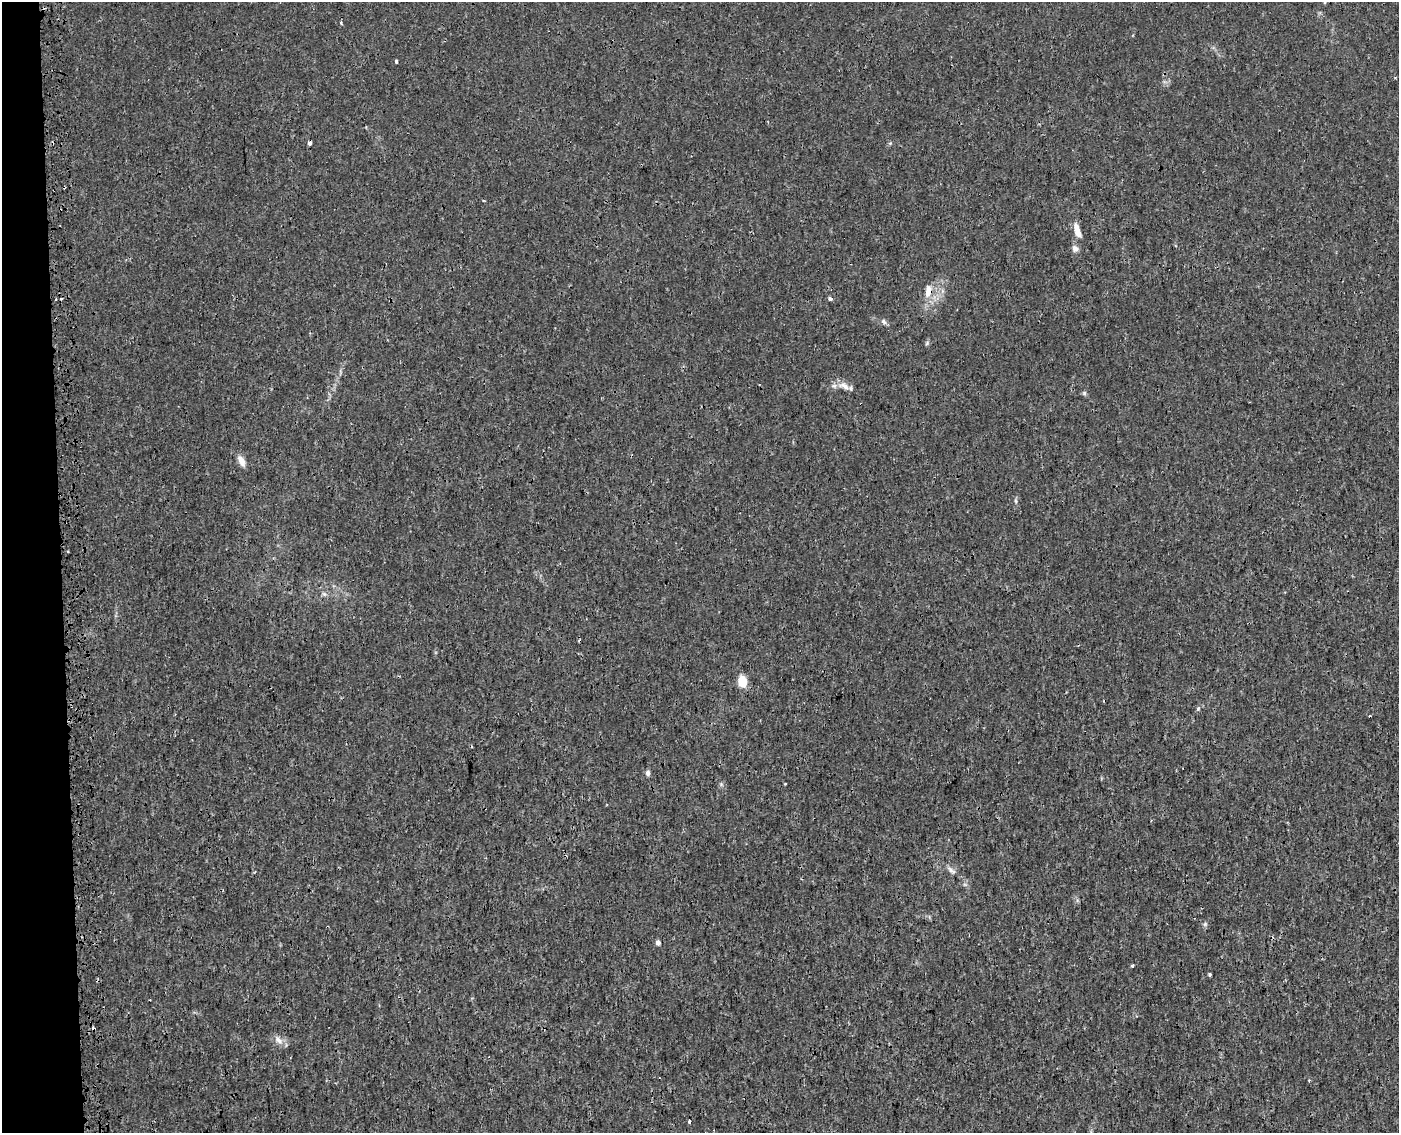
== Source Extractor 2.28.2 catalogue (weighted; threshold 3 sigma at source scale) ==
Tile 4 of 3 x 4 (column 1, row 2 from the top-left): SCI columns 82-1478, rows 2312-3442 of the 4397 x 4623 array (HDU 1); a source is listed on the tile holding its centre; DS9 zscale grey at full resolution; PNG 1401 x 1135 px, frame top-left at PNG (2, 2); no overlay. Shown black and unused: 5% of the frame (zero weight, under 3 of 4 exposures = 7% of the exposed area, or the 3 px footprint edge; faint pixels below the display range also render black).
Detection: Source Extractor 2.28.2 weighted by HDU 2 'WHT'; one run over the whole footprint, this tile lists its part. Background 0.00133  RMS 8.8e-04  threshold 0.00394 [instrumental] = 3 sigma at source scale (4.5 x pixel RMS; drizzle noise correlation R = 1.50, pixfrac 1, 0.0396/0.0396 arcsec/px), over >= 5 px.
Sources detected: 35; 6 cosmic-ray / hot-pixel residue — not listed; the other 29 listed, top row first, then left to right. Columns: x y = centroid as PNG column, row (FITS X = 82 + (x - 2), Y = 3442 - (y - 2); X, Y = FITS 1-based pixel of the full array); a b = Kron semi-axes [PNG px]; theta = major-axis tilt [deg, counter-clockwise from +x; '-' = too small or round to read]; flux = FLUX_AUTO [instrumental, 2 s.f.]
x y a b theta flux
341 23 4 3 - 0.11
396 61 3 3 - 0.26
310 143 4 3 - 0.67
890 143 6 4 42 0.11
1077 230 19 7 -73 1
1075 249 9 7 -37 0.4
928 291 16 9 82 1.1
56 299 3 2 - 0.11
830 299 4 3 - 0.33
884 322 8 6 -53 0.24
927 343 7 4 46 0.13
844 386 18 8 -21 0.75
1084 393 6 4 47 0.14
241 460 13 6 -63 0.71
1016 501 6 4 -87 0.14
324 594 6 5 - 0.18
742 681 10 7 -77 2.1
1198 708 6 5 - 0.13
1370 716 3 2 - 0.1
648 773 7 5 86 0.26
785 783 3 2 - 0.081
721 784 6 4 -46 0.15
951 870 15 6 -41 0.39
1205 924 6 5 - 0.16
658 942 5 4 - 0.41
1132 966 4 3 - 0.13
1210 974 3 3 - 0.19
278 1040 14 8 -49 0.56
689 1122 3 3 - 0.59
Overlapping masked pixels (flux is a lower limit): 1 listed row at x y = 928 291